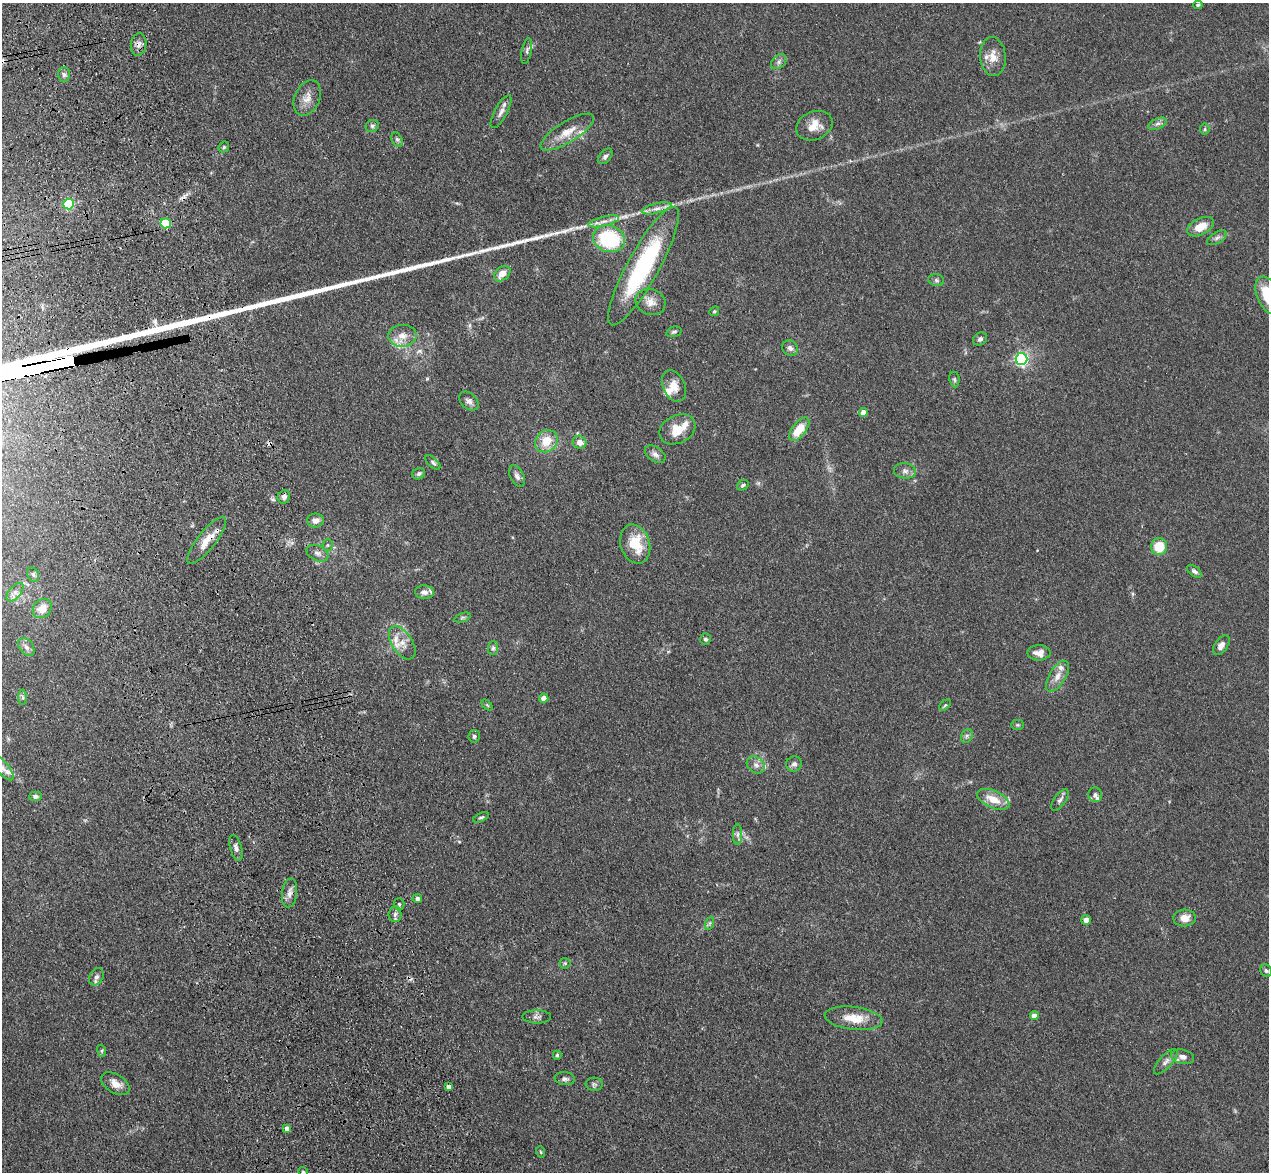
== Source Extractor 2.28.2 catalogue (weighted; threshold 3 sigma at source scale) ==
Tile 11 of 4 x 4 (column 3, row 3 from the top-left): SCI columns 2650-3916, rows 1353-2522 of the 5298 x 5161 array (HDU 1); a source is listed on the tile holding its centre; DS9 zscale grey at full resolution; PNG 1271 x 1174 px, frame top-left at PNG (2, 3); each listed source drawn as its Kron ellipse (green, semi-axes under 4 px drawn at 4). Shown black and unused: <1% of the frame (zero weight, under 3 of 4 exposures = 6% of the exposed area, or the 3 px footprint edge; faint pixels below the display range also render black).
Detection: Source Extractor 2.28.2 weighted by HDU 2 'WHT'; one run over the whole footprint, this tile lists its part. Background 0.0711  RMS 0.0063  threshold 0.0283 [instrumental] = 3 sigma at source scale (4.5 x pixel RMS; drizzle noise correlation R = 1.50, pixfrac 1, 0.05/0.05 arcsec/px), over >= 5 px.
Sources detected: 124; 1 too faint to see at this stretch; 2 cosmic-ray / hot-pixel residue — neither listed nor drawn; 12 inside a brighter listed object's ellipse — not listed separately; the other 109 listed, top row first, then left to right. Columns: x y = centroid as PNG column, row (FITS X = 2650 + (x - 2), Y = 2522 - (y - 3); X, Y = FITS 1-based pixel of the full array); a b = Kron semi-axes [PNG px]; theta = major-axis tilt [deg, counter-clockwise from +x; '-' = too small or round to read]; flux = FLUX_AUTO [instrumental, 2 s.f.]
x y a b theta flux
1198 5 5 4 - 0.87
139 44 11 7 83 3.1
527 51 13 5 79 1.8
993 57 19 13 -85 7.4
779 62 9 6 41 2
64 74 7 6 - 1.7
307 98 18 12 65 6.4
501 112 18 6 61 3.5
1157 124 9 5 26 2.1
372 126 7 5 25 1.4
814 126 19 14 22 8.9
1205 129 5 5 - 0.88
567 132 31 10 31 11
397 139 7 5 -62 1.4
224 147 6 4 46 0.92
605 156 9 5 49 2
68 204 5 5 - 45
657 208 15 5 14 3.6
604 221 15 4 14 3.5
166 223 5 5 - 31
1200 227 14 8 25 8.6
1217 238 11 5 32 1.9
609 239 16 13 -17 50
643 266 67 16 61 82
502 274 9 6 40 5.8
936 280 8 6 -17 1.4
1268 295 20 11 -67 23
650 302 15 13 -23 6
714 311 5 4 - 0.77
674 332 8 5 15 1.3
402 336 14 11 4 6.6
980 339 7 6 - 1.5
790 348 8 7 - 2.4
1021 359 6 6 - 130
954 379 8 5 -82 1.1
674 386 16 11 -66 6.8
469 401 11 7 -44 2.8
863 412 4 4 - 4.5
677 429 19 14 26 12
799 429 14 7 52 13
546 441 12 10 43 12
580 442 7 6 - 4.4
655 454 11 7 -35 2.8
433 462 9 4 -44 1.3
905 471 11 7 -6 2.8
419 474 6 5 - 1.6
517 476 11 6 -62 2.6
743 485 6 5 - 1.1
284 497 7 6 - 2.4
315 521 8 7 - 3.3
207 540 29 9 52 9.3
635 544 20 14 -73 19
328 545 5 5 - 0.91
1159 547 8 8 - 16
317 553 12 7 -24 2.8
1194 571 8 4 -38 1.8
33 575 7 5 -68 1.2
15 592 11 6 49 2.7
424 592 9 7 -3 3.1
42 608 10 8 48 7.6
462 617 8 3 19 1.1
706 639 6 5 - 1.4
402 643 19 10 -57 6.9
1221 645 11 6 55 3.4
26 647 10 6 -52 2.5
493 648 7 5 88 1.4
1039 653 11 7 0 4.3
1057 676 17 8 58 5.4
22 697 8 4 -89 1.1
544 698 4 4 - 6.4
487 705 6 4 -45 0.71
945 705 7 4 44 0.83
1017 725 6 5 - 0.92
474 736 6 5 - 1.3
967 736 7 5 61 1.4
794 764 8 7 - 2.1
756 765 10 7 -37 3
2 768 16 6 -48 3.7
1095 795 7 7 - 1.6
36 796 6 5 - 1.4
993 799 17 8 -24 9.9
1060 800 12 5 54 2.2
481 817 8 4 22 1.1
738 834 10 4 90 2
236 848 13 5 -74 2.6
290 893 14 7 82 3.9
417 899 5 4 - 1.5
399 904 6 5 - 1.4
395 914 8 6 86 2.4
1184 918 11 8 3 5.6
1086 920 5 5 - 3.2
710 923 6 4 71 1
565 963 5 5 - 0.87
1266 971 7 5 -54 1.1
96 977 9 6 61 2.2
1034 1016 4 4 - 4.6
537 1017 14 6 0 2.5
854 1018 29 11 -7 13
102 1051 6 4 -72 0.9
557 1055 4 4 - 0.84
1182 1057 11 7 -14 3.2
1166 1062 16 6 48 3
565 1079 10 6 -8 2
115 1084 16 9 -32 5.7
594 1084 8 6 -3 1.6
449 1087 4 4 - 3.3
287 1128 4 4 - 3.7
541 1152 6 3 -70 0.69
303 1172 5 4 - 0.73
Overlapping masked pixels (flux is a lower limit): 2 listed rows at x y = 139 44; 207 540
Isophote crosses this tile's border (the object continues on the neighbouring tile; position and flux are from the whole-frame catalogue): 3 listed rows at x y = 1268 295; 2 768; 303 1172